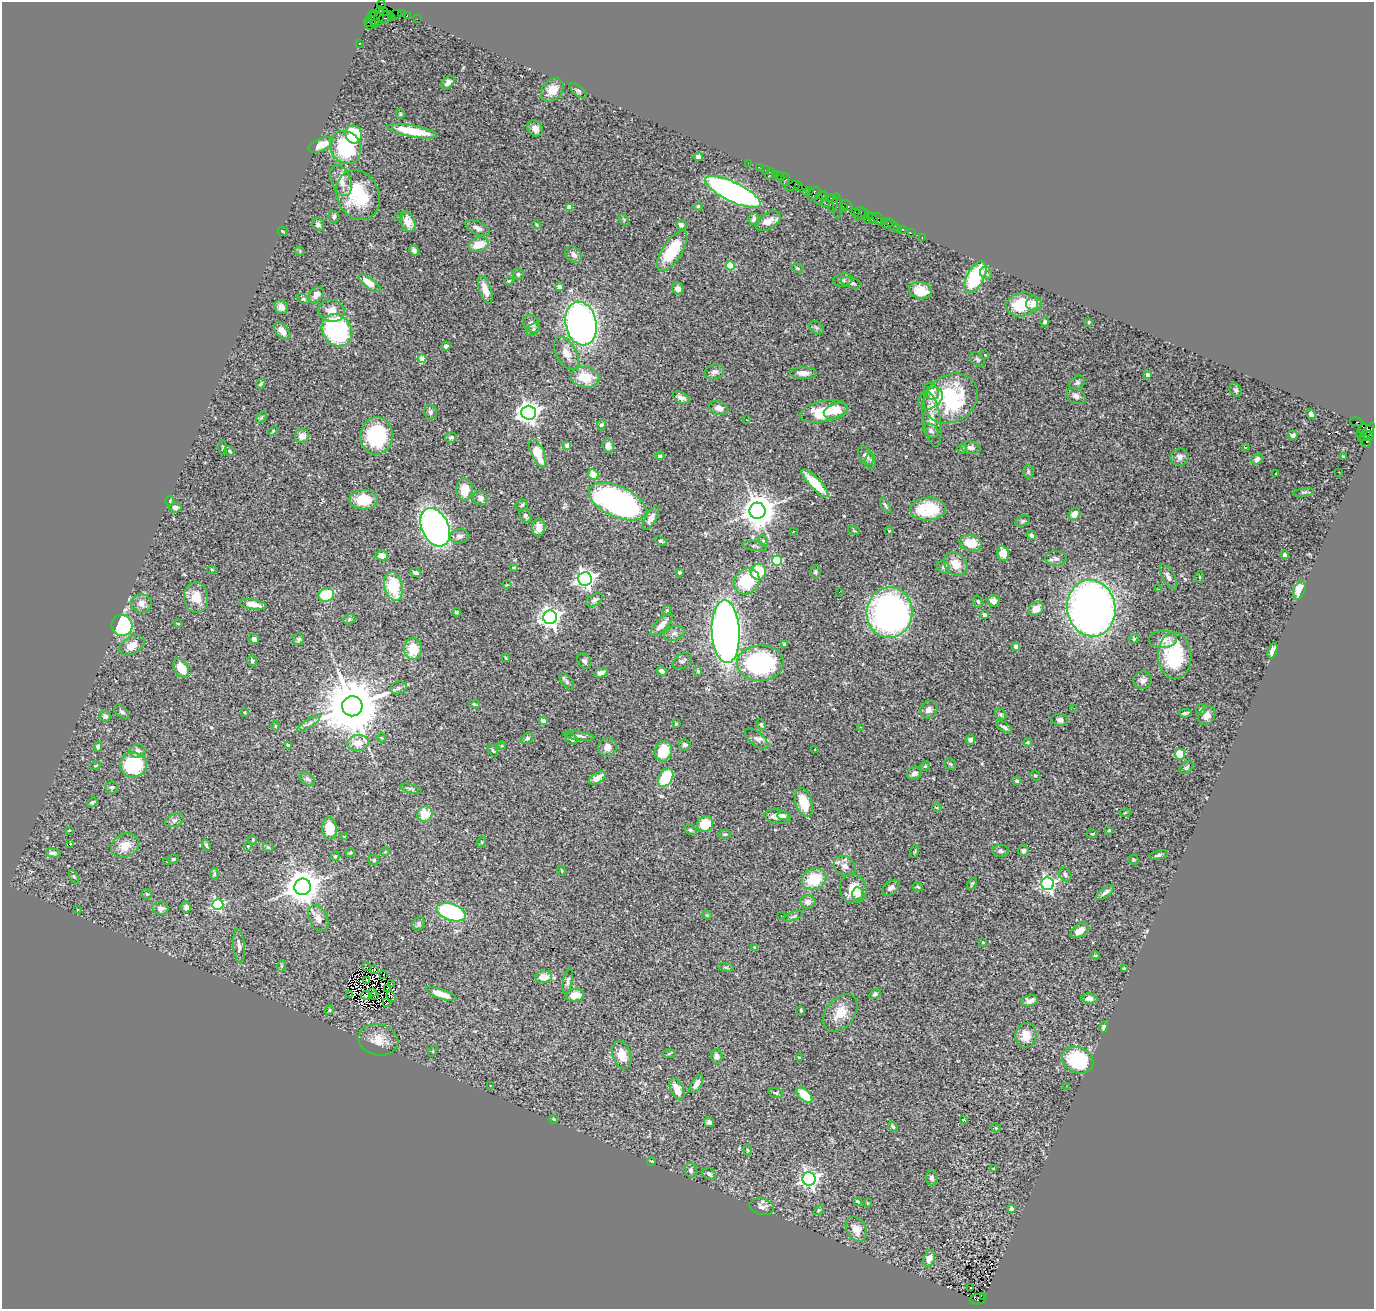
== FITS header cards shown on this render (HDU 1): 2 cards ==
NAXIS1  =                 1372
NAXIS2  =                 1307

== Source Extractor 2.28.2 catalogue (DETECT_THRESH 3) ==
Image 1372 x 1307 px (HDU 1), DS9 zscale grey, 1 PNG px = 1 image px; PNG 1376 x 1311 px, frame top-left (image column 1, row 1307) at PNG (2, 2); each listed source drawn as its Kron ellipse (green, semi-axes under 4 px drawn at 4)
Background 1.42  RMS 0.058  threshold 0.173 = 3 sigma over >= 5 px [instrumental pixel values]
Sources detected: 436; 4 with non-positive FLUX_AUTO (blend fragments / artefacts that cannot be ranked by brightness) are neither listed nor drawn; the other 432 listed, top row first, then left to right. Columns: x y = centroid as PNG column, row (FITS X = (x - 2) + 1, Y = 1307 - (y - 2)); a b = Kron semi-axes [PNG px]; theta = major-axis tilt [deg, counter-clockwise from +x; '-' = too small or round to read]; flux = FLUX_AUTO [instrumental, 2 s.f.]
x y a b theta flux
381 5 5 3 - 61
383 12 4 3 - 110
401 13 2 2 - 58
375 14 3 2 - 77
395 15 6 2 20 86
407 15 2 2 - 23
379 16 10 4 84 610
386 17 7 5 37 490
391 17 3 2 - 43
417 19 2 2 - 34
373 20 8 4 -67 270
368 22 5 3 - 140
369 25 4 3 - 200
359 44 2 2 - 26
448 82 8 5 43 19
552 90 13 9 48 54
578 91 10 5 -40 8
400 114 4 4 - 4
535 128 8 7 - 26
413 131 26 5 -11 120
353 134 9 8 - 180
320 145 13 6 23 56
346 147 17 15 -61 250
698 157 4 4 - 13
748 163 2 2 - 36
759 167 2 2 - 31
766 170 3 2 - 88
770 174 6 3 52 310
775 174 3 3 - 100
780 176 4 3 - 99
785 179 6 4 76 160
341 180 16 9 -68 46
793 186 8 3 22 210
799 187 3 2 - 50
810 191 3 3 - 82
733 192 30 9 -26 1600
806 192 4 3 - 60
814 194 7 5 49 610
358 195 26 21 -65 230
823 196 6 3 -10 170
831 198 6 3 -20 280
819 199 6 3 -77 200
825 203 3 2 - 61
833 205 7 4 66 760
847 205 7 3 -34 410
698 206 4 4 - 3.9
837 206 13 4 -88 220
843 207 4 3 - 170
570 208 4 4 - 45
855 212 2 2 - 91
865 213 4 3 - 170
860 214 7 5 53 330
869 216 3 2 - 74
334 217 6 5 - 8.6
398 217 2 2 - 65
754 219 6 5 - 17
873 219 5 2 - 190
878 219 6 4 -48 400
624 220 6 4 -58 4.7
867 220 2 2 - 61
768 221 14 8 31 38
884 221 3 3 - 150
408 222 11 7 -71 43
536 224 4 3 - 4.1
888 224 6 2 32 160
318 225 7 5 -55 12
681 225 5 5 - 13
892 225 7 3 -39 140
478 228 13 6 -23 18
897 229 3 2 - 28
902 229 3 3 - 110
282 231 5 2 - 3.8
911 233 2 2 - 39
922 237 2 2 - 17
478 244 10 7 18 63
414 250 5 4 - 12
300 251 5 4 - 3.5
672 251 23 9 56 190
574 255 9 7 -43 19
730 266 4 4 - 140
797 268 5 4 - 5.7
986 273 6 5 - 10
518 274 6 5 - 10
975 277 17 8 61 250
843 280 10 6 12 12
509 281 4 3 - 4
370 283 13 5 -36 65
851 283 11 5 -15 12
559 287 4 4 - 29
678 289 6 5 - 22
485 290 14 6 -71 45
920 290 11 8 -13 59
316 295 8 6 49 28
303 299 7 4 -26 6.1
1022 304 16 12 11 160
1034 304 8 7 - 35
281 307 7 6 - 21
332 311 13 11 -12 42
1045 322 5 4 - 7.4
1089 322 3 3 - 3.6
581 323 22 15 -77 1600
531 324 9 7 -49 19
816 328 8 6 -36 7.7
337 330 17 14 -57 700
533 330 7 5 39 8
282 331 10 6 -51 23
446 346 4 4 - 10
566 353 18 10 -60 40
985 354 3 3 - 14
422 359 4 4 - 50
977 359 8 6 -45 8
714 372 10 7 21 17
803 373 13 6 -1 24
1147 375 4 3 - 24
585 377 14 10 -11 94
261 383 6 4 50 5.7
1077 383 8 6 31 10
1236 390 7 5 -55 9.2
931 391 8 7 - 35
1076 396 10 7 -26 17
681 398 9 5 -27 18
931 398 13 9 39 24
951 398 28 23 33 390
719 408 10 6 -21 21
823 411 24 10 11 110
836 411 12 7 16 33
430 412 7 6 - 11
529 413 7 7 - 2700
1311 414 5 4 - 11
261 417 6 4 44 5
746 420 3 2 - 8.1
932 420 28 8 -81 47
1357 422 7 3 -15 540
601 425 5 4 - 7
1363 429 6 3 -89 650
273 431 5 3 - 3.8
931 431 8 6 -37 13
1366 432 11 4 50 770
1360 433 4 3 - 120
1293 435 5 4 - 11
302 436 7 7 - 33
377 436 19 16 83 290
1368 436 5 3 - 310
451 437 6 5 - 9.6
1365 440 7 4 -66 240
567 445 4 4 - 26
608 446 7 5 -72 19
1245 447 3 2 - 6.1
223 448 7 3 89 4.1
971 448 9 6 -11 15
962 449 5 4 - 5.2
230 451 5 4 - 7
538 453 15 6 -67 94
660 456 4 3 - 6.2
866 456 10 6 -57 19
1180 457 9 8 - 22
1343 457 3 2 - 3.7
1257 459 6 5 - 16
871 461 8 5 -88 8.1
1028 471 7 5 -90 7.1
1339 472 3 2 - 2.6
1275 473 3 2 - 5.4
593 474 5 5 - 48
815 483 18 5 -46 110
464 490 11 8 87 65
1304 492 10 3 9 6.2
480 498 8 7 - 17
363 500 14 10 0 89
170 501 5 4 - 4.8
618 502 31 15 -24 1200
522 505 6 5 - 6.9
885 505 9 3 -62 7.3
175 507 6 5 - 18
928 509 18 11 3 180
757 511 8 8 - 7900
1074 514 6 5 - 31
525 516 7 5 -61 7.9
651 518 13 5 59 25
1023 521 8 5 27 7
435 527 20 13 -65 1600
538 528 8 6 80 25
793 531 3 2 - 4.7
854 531 6 3 -19 4.1
889 531 4 4 - 4.4
1031 535 5 4 - 8.4
460 536 10 7 6 16
661 541 6 4 -21 5.8
763 541 6 4 -63 5.5
971 543 11 8 -14 72
755 546 12 5 -9 8.4
1003 554 7 5 -79 52
1285 555 4 4 - 7.1
382 556 6 5 - 36
1056 559 10 7 -3 15
777 561 5 4 - 230
956 564 13 10 -45 53
514 567 3 2 - 2.9
943 567 6 5 - 8.4
212 570 5 4 - 4.2
679 572 3 3 - 8.5
758 572 8 7 - 110
815 572 6 5 - 6.3
415 573 5 3 - 8.9
1168 577 14 6 -60 15
1200 577 5 4 - 3.6
585 579 7 6 - 1800
747 581 14 12 47 200
507 585 4 3 - 2.8
393 586 15 9 -76 170
1159 589 3 3 - 3.9
1299 590 10 5 71 67
839 592 2 2 - 7.1
326 595 8 6 22 130
196 598 15 12 -83 64
594 600 9 5 31 13
993 601 6 5 - 22
978 602 6 4 -73 6.4
141 603 10 9 - 30
253 604 14 5 -10 31
1091 608 28 24 -81 2700
1036 609 8 6 40 39
667 611 5 4 - 4.7
456 612 4 4 - 4
890 612 25 23 81 1300
984 615 4 3 - 16
550 617 7 7 - 2200
349 619 6 5 - 6
178 624 4 3 - 3.2
122 625 11 10 - 320
662 625 14 6 46 34
726 632 31 14 -87 3400
674 633 10 7 18 16
254 639 5 5 - 9.9
299 639 6 5 - 7.2
1134 639 5 4 - 4.5
1163 639 14 9 3 37
784 644 4 3 - 6.3
132 645 13 8 29 42
1016 647 4 4 - 35
413 649 11 8 -89 85
1273 651 8 4 67 24
1175 656 23 16 -86 240
506 658 3 2 - 3.2
252 661 5 4 - 9.7
584 661 8 6 -55 10
682 661 10 7 34 12
760 663 23 17 2 600
181 668 10 6 -60 65
662 671 5 4 - 13
698 671 4 3 - 4.8
601 673 7 4 19 21
1143 680 9 8 - 20
567 682 9 5 -50 8.7
398 688 8 6 15 11
474 704 5 4 - 4.5
352 706 10 10 - 34000
1074 708 3 2 - 6.1
929 710 9 8 - 21
1201 710 6 5 - 8.1
122 712 9 5 -42 11
245 712 3 3 - 3.6
1185 713 6 3 6 8.5
1001 714 6 5 - 6.5
105 716 6 5 - 10
1207 716 10 8 60 23
1060 720 8 6 -5 16
543 721 4 4 - 26
309 723 14 3 35 9.6
676 724 3 3 - 4.3
761 724 6 4 -61 5.8
275 726 5 3 - 3.5
860 727 2 2 - 1.7
1004 727 9 4 -31 13
579 736 15 3 -7 13
382 738 4 3 - 3.1
527 738 7 5 39 7.2
572 739 6 4 -41 11
757 739 14 6 -38 18
970 740 5 5 - 12
1028 742 4 4 - 3.9
358 743 11 8 5 46
288 745 3 3 - 5.3
685 745 6 5 - 13
502 746 4 3 - 3.2
98 747 5 4 - 9.7
607 747 9 9 - 26
493 750 7 4 -53 5.5
815 750 3 2 - 4.3
137 751 8 6 15 16
663 751 10 8 74 110
1180 754 5 5 - 97
950 764 6 5 - 7
133 765 13 12 - 250
96 766 5 2 - 3.2
925 766 5 4 - 5.2
1186 767 8 5 42 8.4
914 773 8 6 18 14
1035 776 5 4 - 6
597 778 9 5 31 29
666 778 10 6 59 180
307 779 8 5 -35 9.3
1017 781 4 4 - 11
112 787 6 6 - 8.8
411 789 11 4 -16 6.7
92 802 6 4 36 6.9
804 802 15 8 -73 87
937 808 5 3 - 3.3
1125 813 5 3 - 3.8
425 814 8 7 - 77
777 816 13 7 -8 31
783 816 5 4 - 10
174 820 10 6 22 12
705 824 8 7 - 97
329 829 11 7 -85 72
69 830 3 2 - 2.6
690 830 6 4 -27 6.3
1109 830 4 4 - 3.6
725 834 6 4 8 6.6
1092 834 5 3 - 3.9
344 836 3 2 - 2.4
253 840 4 3 - 3
482 842 5 3 - 3.1
69 844 3 3 - 42
206 845 6 2 -60 6.2
125 846 14 11 25 57
248 846 4 4 - 3.3
268 847 5 5 - 4.8
915 851 6 3 71 4.4
1001 851 8 6 -3 9.4
1023 851 5 5 - 16
350 852 4 4 - 5
385 852 5 3 - 3
53 853 7 4 -11 16
1159 855 9 4 14 8.8
335 856 5 4 - 4.9
173 859 5 4 - 5.2
374 860 5 5 - 6.2
1133 860 5 5 - 5.5
167 861 3 2 - 4.7
845 866 11 9 -37 25
562 871 5 3 - 3.4
214 874 6 4 -83 5.4
1065 874 7 5 -58 12
74 877 7 4 -62 5.4
814 879 12 10 23 130
972 884 6 3 59 4.6
1048 884 6 6 - 970
303 887 8 8 - 8200
918 887 5 4 - 4.8
891 888 10 6 37 15
853 889 15 13 -63 77
1105 893 11 4 38 13
147 894 5 5 - 5.5
858 894 6 5 - 14
808 902 7 6 - 23
218 905 5 5 - 470
186 907 6 5 - 19
161 908 8 6 -11 17
78 909 2 2 - 2.4
451 912 15 8 -19 510
707 915 5 4 - 4.7
781 915 2 2 - 3.1
793 916 10 4 23 7.7
318 918 14 9 -65 31
419 924 7 6 - 8.9
1080 931 10 6 32 37
983 942 4 3 - 3.6
239 946 17 5 -85 19
755 947 4 3 - 4.6
1095 955 5 3 - 3.8
281 966 6 3 71 4.5
366 967 4 2 - 2.2
726 967 8 4 -9 6.5
1124 969 4 3 - 7.1
375 970 4 3 - 9
384 974 3 2 - 3
544 977 8 6 5 63
367 980 3 2 - 5.6
568 981 13 4 78 12
391 983 4 2 - 2.4
388 988 3 2 - 3
373 992 3 2 - 3.8
350 994 3 2 - 9.6
441 994 16 5 -20 43
875 994 6 4 35 8.2
366 995 4 2 - 2
575 995 9 6 4 47
374 996 3 2 - 4.5
391 996 5 3 - 11
1089 998 8 5 -7 18
1029 1001 8 5 14 18
387 1003 3 2 - 3.6
329 1010 5 4 - 4.5
801 1010 4 3 - 4
840 1013 21 14 52 66
1104 1027 5 4 - 9.7
1026 1035 12 10 79 51
378 1040 20 15 -12 59
433 1051 5 3 - 3.3
669 1054 6 4 4 5.8
622 1055 14 9 -74 51
717 1056 7 6 - 19
799 1058 3 3 - 4.1
1078 1060 16 13 -24 260
696 1084 10 5 59 21
490 1085 2 2 - 2.2
1066 1086 2 2 - 8.2
677 1089 12 6 -66 56
776 1093 7 4 -16 6.2
804 1095 9 5 -44 88
553 1119 5 3 - 3.7
963 1120 4 3 - 7.1
709 1122 5 5 - 10
893 1127 5 4 - 6.9
996 1128 5 4 - 3.9
747 1150 5 3 - 4.2
652 1161 4 2 - 3.9
993 1168 4 2 - 4.4
691 1170 7 6 - 9.9
709 1174 7 5 -26 9.9
932 1178 7 5 -84 12
809 1179 6 6 - 1500
857 1202 4 2 - 4.7
868 1203 4 4 - 3.9
762 1207 12 8 -14 18
1011 1209 4 3 - 17
819 1210 6 3 44 4.1
856 1229 13 9 -60 42
929 1258 8 5 67 29
971 1288 3 2 - 8.7
984 1296 3 2 - 280
977 1299 8 5 9 520
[4 non-positive-flux detections neither listed nor drawn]